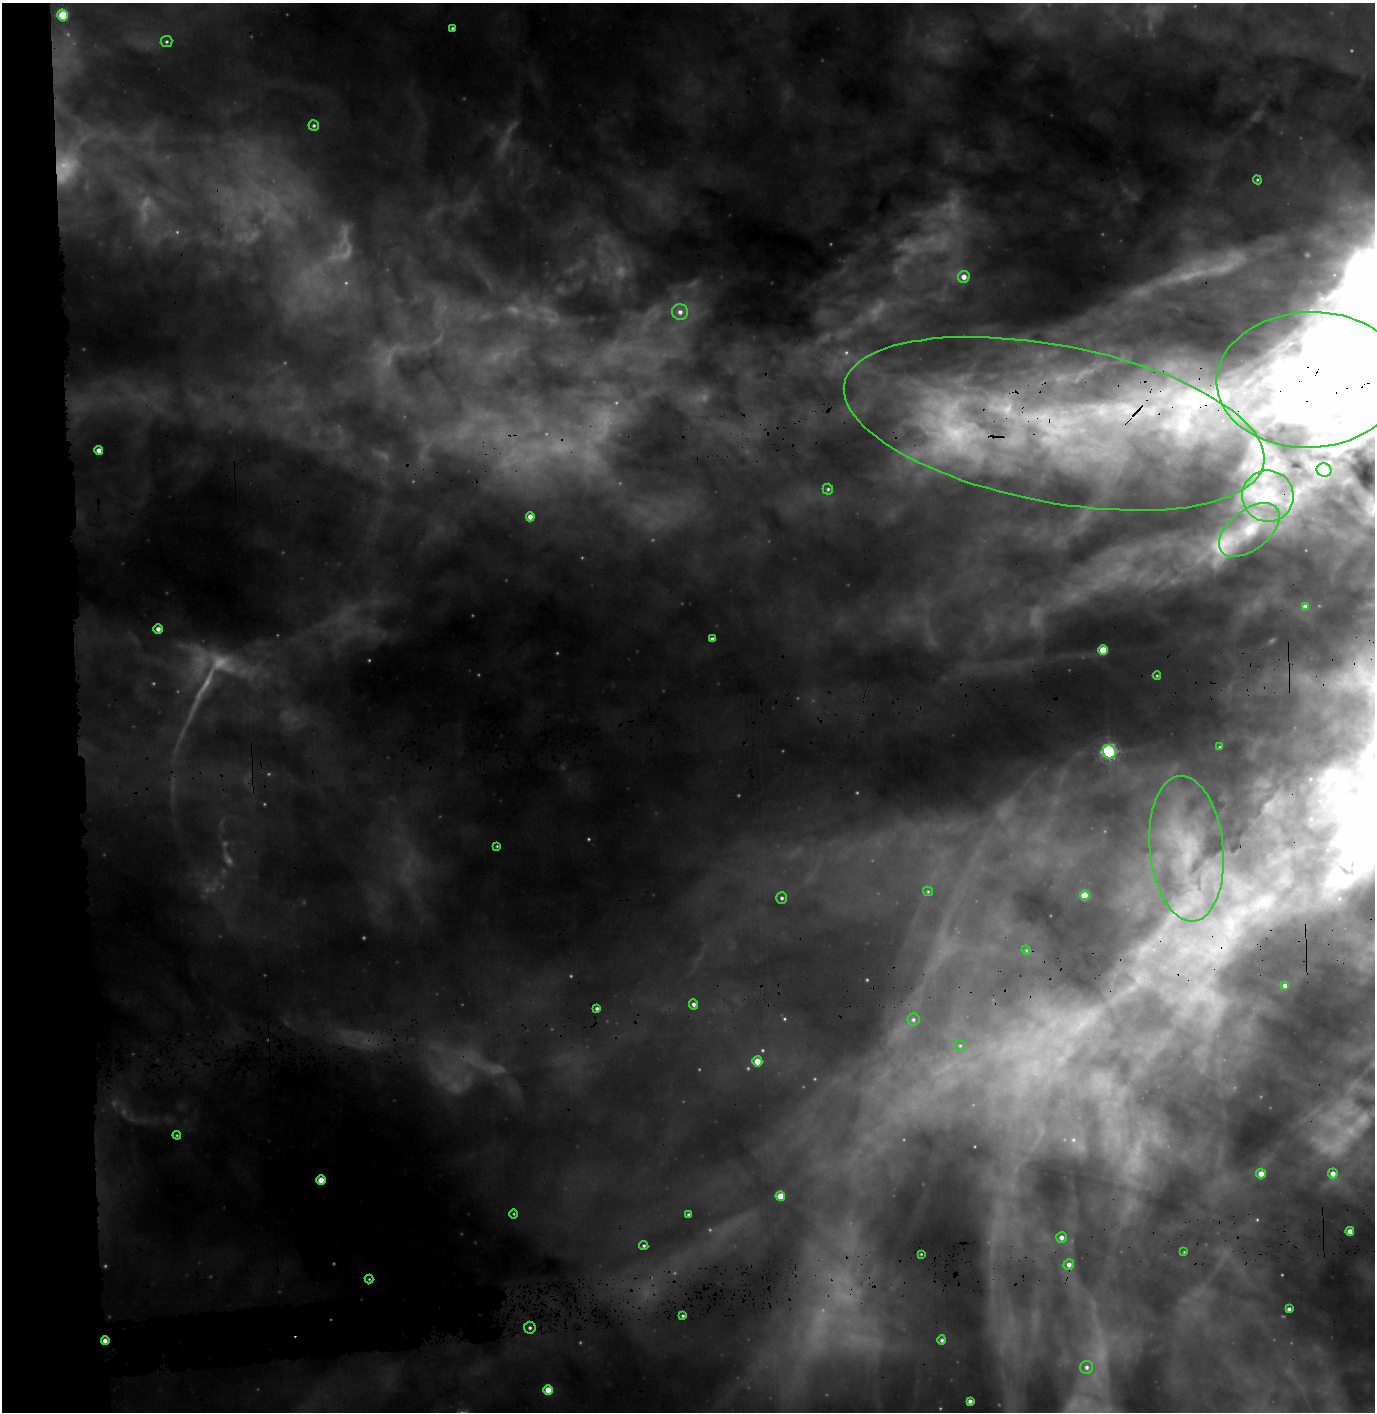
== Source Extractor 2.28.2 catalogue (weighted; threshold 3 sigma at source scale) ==
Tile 4 of 3 x 3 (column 1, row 2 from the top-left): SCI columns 162-1534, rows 1973-3382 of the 4545 x 5356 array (HDU 1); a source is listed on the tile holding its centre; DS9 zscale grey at full resolution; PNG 1377 x 1414 px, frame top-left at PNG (2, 3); each listed source drawn as its Kron ellipse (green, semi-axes under 4 px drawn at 4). Shown black and unused: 7% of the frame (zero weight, under 3 of 4 exposures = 25% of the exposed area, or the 3 px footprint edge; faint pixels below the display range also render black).
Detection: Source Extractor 2.28.2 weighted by HDU 2 'WHT'; one run over the whole footprint, this tile lists its part. Background 0.672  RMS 0.12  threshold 0.528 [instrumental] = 3 sigma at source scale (4.5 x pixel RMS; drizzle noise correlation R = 1.50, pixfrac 1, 0.05/0.05 arcsec/px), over >= 5 px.
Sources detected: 74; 11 too faint to see at this stretch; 3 inside a brighter object's white glare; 1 long thin detection or spike segment (spike, bleed or trail) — neither listed nor drawn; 3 inside a brighter listed object's ellipse — not listed separately; the other 56 listed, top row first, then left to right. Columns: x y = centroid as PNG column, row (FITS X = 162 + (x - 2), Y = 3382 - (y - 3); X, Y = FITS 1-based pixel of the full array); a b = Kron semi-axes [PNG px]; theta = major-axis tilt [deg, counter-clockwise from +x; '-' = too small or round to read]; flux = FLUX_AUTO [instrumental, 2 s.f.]
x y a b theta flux
63 15 5 5 - 650
452 28 4 4 - 18
167 42 6 5 - 21
314 125 5 5 - 23
1257 180 4 4 - 14
964 277 6 6 - 79
680 312 8 7 - 65
1310 380 93 68 3 4600
1054 424 214 78 -11 10000
99 450 4 4 - 76
1324 470 7 6 - 380
828 489 5 5 - 23
1268 496 26 25 - 410
530 517 5 4 - 72
1249 530 35 20 38 470
1305 606 4 4 - 30
158 629 5 5 - 58
712 639 4 4 - 39
1103 650 5 4 - 310
1157 676 4 3 - 11
1220 747 2 2 - 6.8
1109 752 7 6 - 1900
497 846 4 4 - 12
1186 849 73 37 -84 1700
928 891 5 4 - 15
1085 895 5 5 - 270
782 898 6 5 - 26
1026 950 5 4 - 11
1285 986 4 3 - 36
694 1004 5 4 - 38
597 1008 4 4 - 25
913 1020 6 6 - 29
960 1046 5 5 - 19
757 1061 5 5 - 180
177 1135 4 4 - 14
1261 1173 5 5 - 100
1333 1174 5 5 - 77
321 1180 5 4 - 150
780 1196 4 4 - 190
514 1214 4 3 - 11
689 1215 4 3 - 23
1350 1231 4 4 - 83
1062 1237 5 5 - 52
644 1246 5 4 - 20
1184 1252 3 3 - 8.8
921 1254 2 2 - 7
1069 1264 5 5 - 54
369 1279 4 4 - 13
1289 1309 4 4 - 32
683 1316 3 3 - 17
530 1328 6 5 - 26
942 1340 4 4 - 26
105 1341 4 3 - 59
1087 1367 6 6 - 37
548 1390 5 5 - 180
970 1401 4 4 - 39
Overlapping masked pixels (flux is a lower limit): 3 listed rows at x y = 1310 380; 1054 424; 105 1341